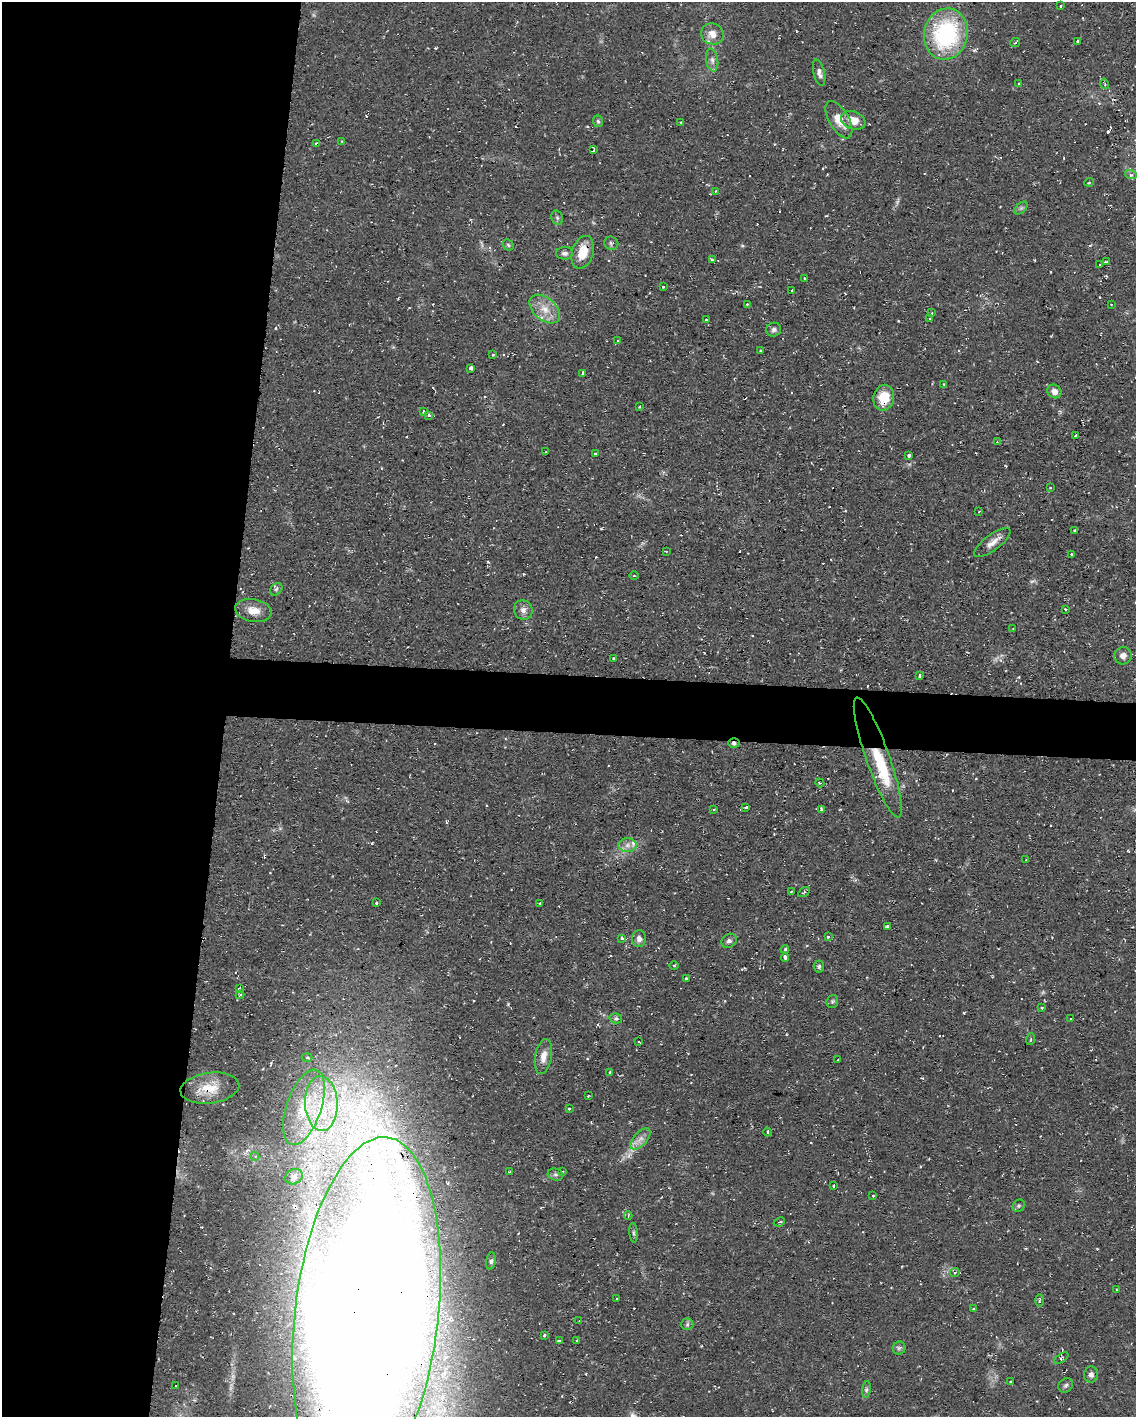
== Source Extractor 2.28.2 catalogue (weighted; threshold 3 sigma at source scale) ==
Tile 5 of 4 x 3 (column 1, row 2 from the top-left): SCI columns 1-1134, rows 1629-3043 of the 4538 x 4561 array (HDU 1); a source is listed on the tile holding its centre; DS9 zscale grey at full resolution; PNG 1138 x 1419 px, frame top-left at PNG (2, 2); each listed source drawn as its Kron ellipse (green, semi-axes under 4 px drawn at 4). Shown black and unused: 23% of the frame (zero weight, under 2 of 3 exposures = <1% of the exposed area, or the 3 px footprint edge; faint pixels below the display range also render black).
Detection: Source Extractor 2.28.2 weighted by HDU 2 'WHT'; one run over the whole footprint, this tile lists its part. Background 0.112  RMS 0.0077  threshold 0.0345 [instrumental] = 3 sigma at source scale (4.5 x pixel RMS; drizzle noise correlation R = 1.50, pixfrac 1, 0.05/0.05 arcsec/px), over >= 5 px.
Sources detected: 175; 2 too faint to see at this stretch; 25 cosmic-ray / hot-pixel residue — neither listed nor drawn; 8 inside a brighter listed object's ellipse — not listed separately; the other 140 listed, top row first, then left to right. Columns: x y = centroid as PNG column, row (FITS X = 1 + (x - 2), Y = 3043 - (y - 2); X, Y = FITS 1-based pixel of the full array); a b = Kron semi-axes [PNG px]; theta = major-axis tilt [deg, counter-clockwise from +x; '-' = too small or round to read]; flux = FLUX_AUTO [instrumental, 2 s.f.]
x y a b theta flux
1061 6 3 3 - 0.99
712 34 11 10 - 8
946 34 26 22 75 95
1077 41 3 3 - 2.8
1015 43 5 3 - 0.74
712 60 11 6 -80 3.3
819 73 13 5 -76 3.3
1019 84 3 3 - 1.3
1105 84 5 3 - 0.85
839 120 21 10 -60 11
853 120 13 9 -21 10
598 121 6 5 - 1.4
681 123 4 3 - 0.67
342 141 3 3 - 0.51
317 144 4 3 - 3.2
594 150 4 3 - 4.4
1131 175 6 3 -17 1.1
1089 182 5 3 - 0.77
716 191 4 3 - 0.59
1021 208 8 4 45 1.6
557 218 7 5 -69 1.7
611 243 7 6 - 1.7
508 245 6 5 - 1.2
583 252 17 10 73 16
565 253 8 6 1 2.5
712 260 3 3 - 1.5
1106 262 4 2 - 4
1099 265 2 2 - 0.96
804 278 3 2 - 0.85
663 287 3 3 - 0.91
792 290 3 3 - 1.4
747 304 3 2 - 0.76
1111 304 3 2 - 0.6
545 309 18 11 -41 11
932 313 4 4 - 0.73
929 318 3 3 - 0.9
706 320 3 3 - 2.2
774 330 7 7 - 2.3
618 341 3 2 - 0.58
760 351 3 2 - 0.81
493 355 4 3 - 1
471 368 3 3 - 10
582 373 3 3 - 2.9
944 384 4 2 - 0.47
1054 391 7 6 - 4.8
884 398 13 10 79 17
639 407 4 2 - 0.78
423 411 4 4 - 1.5
429 415 3 3 - 2.8
1076 435 3 2 - 0.7
997 442 4 4 - 0.81
546 452 3 2 - 0.53
595 454 3 3 - 1.1
909 455 4 3 - 1.8
1050 488 4 4 - 0.86
979 511 4 2 - 0.6
1074 531 3 3 - 2.2
992 543 22 8 37 6.6
666 551 3 2 - 0.63
1071 554 3 2 - 0.93
634 576 5 3 - 0.79
276 589 7 5 45 1.6
1065 609 3 2 - 1.4
253 610 18 11 -10 10
523 610 10 9 - 4.1
1013 629 3 2 - 0.64
1123 656 9 8 - 4.4
613 658 3 3 - 1.1
919 676 4 3 - 1.9
734 743 6 4 -4 2.2
878 757 63 12 -70 29
820 783 4 3 - 0.77
746 807 3 3 - 1.7
821 809 3 3 - 1.8
714 810 4 2 - 0.8
627 845 9 7 1 4.3
1026 860 3 2 - 0.66
791 892 3 3 - 0.72
804 892 6 4 31 1.3
376 903 3 3 - 1.6
540 904 3 3 - 0.78
888 927 4 3 - 12
828 937 3 3 - 2.2
622 938 4 3 - 2.2
639 939 8 7 - 3.8
729 941 8 6 37 2.4
785 949 4 4 - 2.1
785 957 4 3 - 2.2
674 965 5 3 - 0.82
819 966 6 5 - 1.4
686 979 3 3 - 1.2
239 988 3 2 - 0.89
240 995 4 3 - 1.1
832 1001 6 5 - 1.4
1042 1008 3 3 - 1.1
616 1018 6 5 - 1.5
1071 1019 3 3 - 1.4
1031 1039 6 3 71 1
639 1042 3 2 - 0.6
543 1056 17 8 79 7.4
307 1057 5 3 - 1
838 1060 2 2 - 0.63
610 1072 3 3 - 1.1
210 1088 29 15 7 18
588 1096 3 2 - 0.71
321 1104 27 16 -88 37
304 1107 39 17 71 36
569 1109 3 2 - 0.93
768 1132 4 3 - 0.82
641 1139 13 6 48 5.4
255 1156 4 4 - 0.92
510 1171 3 2 - 0.74
563 1171 2 2 - 0.65
556 1174 8 6 -16 1.9
294 1177 9 7 26 3.5
833 1186 3 3 - 1.3
873 1196 3 3 - 1.4
1019 1206 7 5 45 1.4
628 1216 4 3 - 1
779 1222 6 3 25 0.99
634 1233 10 4 -85 1.4
491 1261 9 4 81 1.9
955 1273 5 4 - 1.8
1116 1290 3 2 - 0.91
616 1299 3 2 - 0.64
1039 1300 6 3 -90 1
974 1309 4 3 - 0.89
366 1316 180 72 83 5500
579 1321 3 3 - 0.82
687 1324 6 6 - 1.7
545 1335 4 3 - 1.7
577 1340 3 2 - 0.75
559 1341 3 3 - 0.87
899 1348 6 6 - 1.9
1061 1358 8 3 33 1.3
1091 1375 8 7 - 2.9
1010 1382 3 3 - 1.1
1066 1385 8 6 44 1.9
176 1386 3 3 - 2
866 1389 8 4 81 1.7
Overlapping masked pixels (flux is a lower limit): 9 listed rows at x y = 946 34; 317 144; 583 252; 884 398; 734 743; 878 757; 210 1088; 641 1139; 366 1316
Isophote crosses this tile's border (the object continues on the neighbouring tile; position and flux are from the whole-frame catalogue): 1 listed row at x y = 366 1316